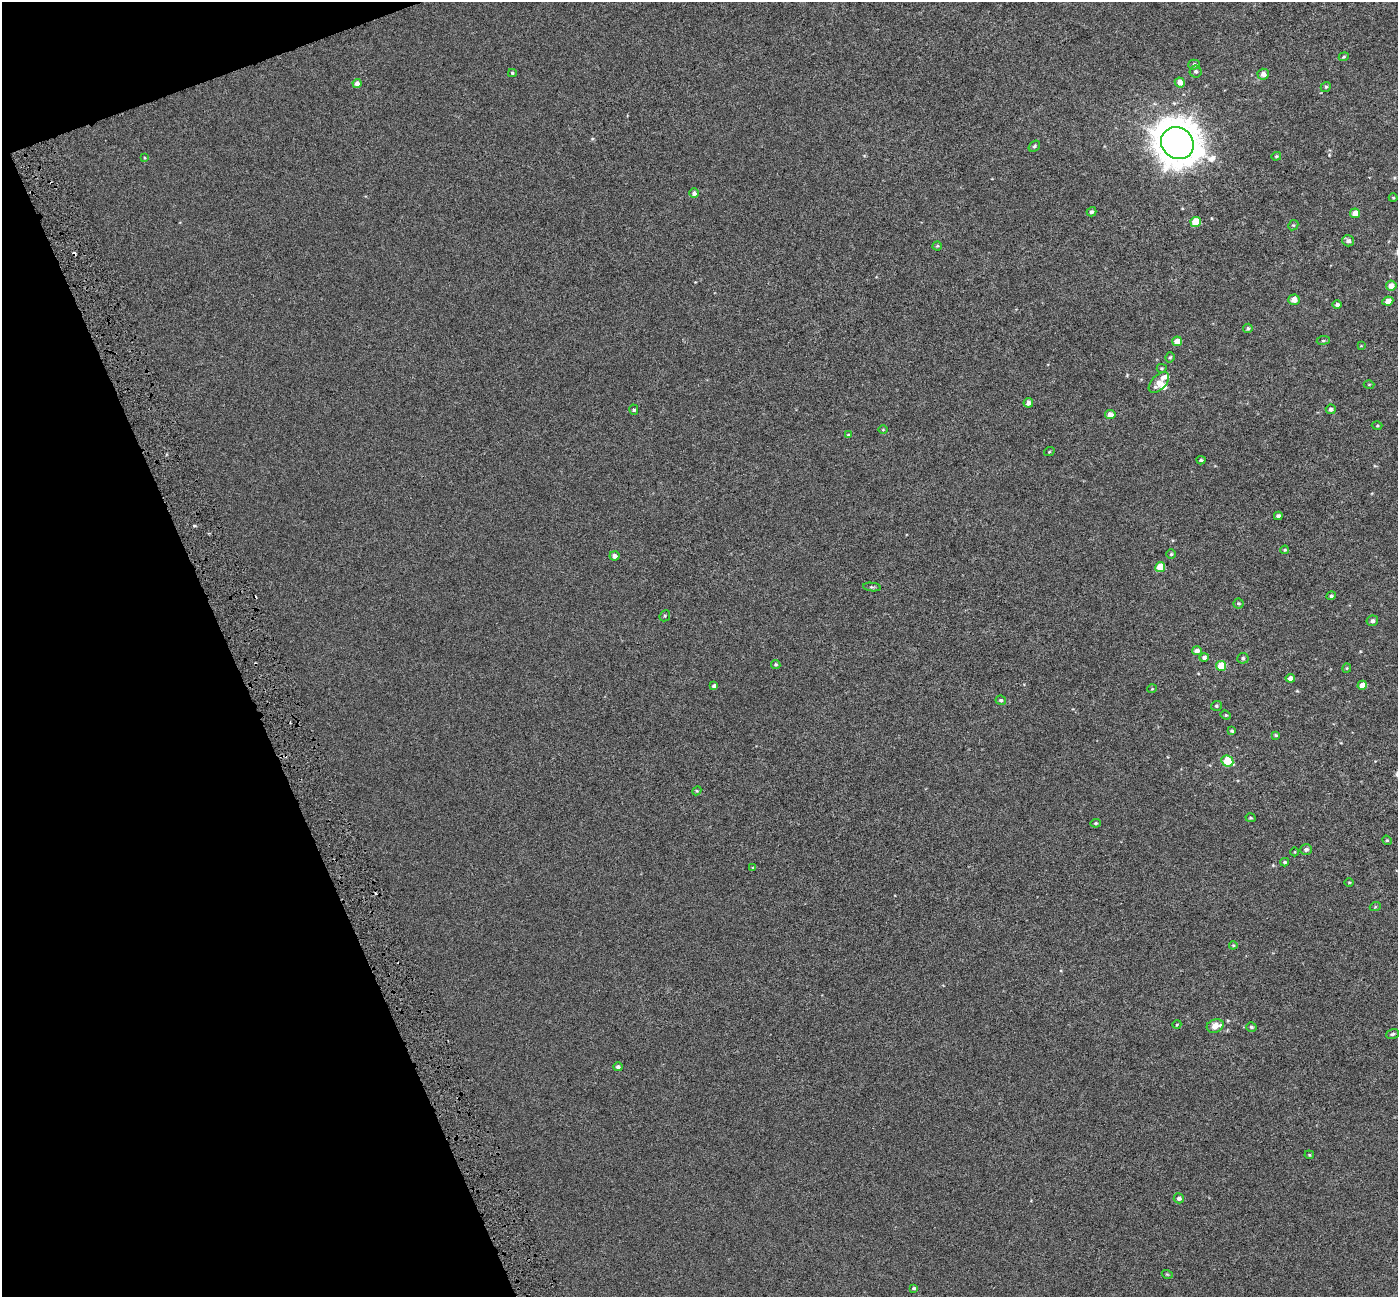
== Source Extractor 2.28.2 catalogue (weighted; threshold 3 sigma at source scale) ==
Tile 5 of 4 x 4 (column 1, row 2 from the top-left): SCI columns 4-1399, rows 2732-4026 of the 5589 x 5407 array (HDU 1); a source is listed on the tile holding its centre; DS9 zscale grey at full resolution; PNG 1400 x 1299 px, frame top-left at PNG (2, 2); each listed source drawn as its Kron ellipse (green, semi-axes under 4 px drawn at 4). Shown black and unused: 18% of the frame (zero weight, under 3 of 6 exposures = <1% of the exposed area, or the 3 px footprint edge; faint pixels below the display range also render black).
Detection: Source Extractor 2.28.2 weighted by HDU 2 'WHT'; one run over the whole footprint, this tile lists its part. Background -4.04e-04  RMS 0.0024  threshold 0.00972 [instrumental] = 3 sigma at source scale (4.09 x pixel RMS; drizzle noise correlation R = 1.36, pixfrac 0.8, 0.0396/0.0396 arcsec/px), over >= 5 px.
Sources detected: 92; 3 cosmic-ray / hot-pixel residue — neither listed nor drawn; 2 inside a brighter listed object's ellipse — not listed separately; the other 87 listed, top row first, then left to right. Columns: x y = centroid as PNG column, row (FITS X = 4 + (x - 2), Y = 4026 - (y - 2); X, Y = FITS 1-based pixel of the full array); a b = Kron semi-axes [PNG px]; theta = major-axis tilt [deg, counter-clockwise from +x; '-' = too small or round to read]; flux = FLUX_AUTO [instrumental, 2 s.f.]
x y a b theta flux
1344 57 5 4 - 0.26
1194 65 5 5 - 0.45
1196 71 6 6 - 0.46
512 73 4 4 - 0.26
1263 74 6 5 - 1.1
1180 82 5 5 - 1.3
357 83 4 4 - 1.1
1326 87 5 4 - 0.3
1177 143 17 15 -40 470
1034 146 6 4 41 0.38
1276 156 5 4 - 0.27
145 158 3 2 - 0.17
694 193 5 4 - 0.72
1393 198 4 4 - 0.21
1092 212 5 4 - 0.52
1355 213 5 4 - 2.2
1196 222 5 5 - 5.2
1293 225 5 4 - 0.29
1348 241 6 5 - 0.74
937 246 4 4 - 0.25
1391 286 5 5 - 1.6
1294 300 5 5 - 1.6
1388 301 5 4 - 1.3
1337 304 4 4 - 0.57
1248 328 5 4 - 0.36
1323 340 6 3 8 0.28
1177 341 5 4 - 2.1
1361 346 4 2 - 0.14
1170 357 5 4 - 0.3
1162 368 5 4 - 0.25
1159 383 12 7 47 2
1369 384 5 3 - 0.19
1028 403 5 4 - 1.2
1331 409 5 5 - 0.57
634 410 5 4 - 0.31
1110 415 5 4 - 1.6
1377 426 5 3 - 0.22
883 430 5 3 - 0.17
848 435 4 4 - 0.22
1049 452 5 3 - 0.18
1201 460 4 4 - 0.31
1278 516 4 4 - 0.55
1285 550 4 3 - 0.26
1171 554 5 5 - 0.3
614 556 5 4 - 1
1160 567 5 5 - 4.5
872 587 9 4 -7 0.32
1331 596 5 4 - 0.37
1238 603 5 5 - 0.35
665 616 6 5 - 0.29
1372 621 6 5 - 0.62
1197 651 5 4 - 1.1
1204 657 5 4 - 0.63
1243 658 5 5 - 0.46
776 664 5 4 - 0.33
1221 666 5 5 - 4.6
1347 668 4 4 - 0.23
1290 678 5 4 - 1.2
1362 685 4 4 - 1.5
714 686 4 4 - 0.59
1152 689 5 3 - 0.18
1001 700 5 4 - 0.34
1216 706 5 5 - 0.33
1226 715 5 4 - 0.27
1232 731 4 3 - 0.33
1276 735 4 3 - 0.26
1227 761 6 5 - 7.2
697 791 5 4 - 0.25
1250 818 5 4 - 0.3
1096 823 5 4 - 0.29
1387 840 5 4 - 0.26
1306 849 6 5 - 0.58
1295 852 4 3 - 0.14
1285 862 4 3 - 0.3
753 868 4 4 - 0.24
1349 882 5 3 - 0.18
1375 907 5 3 - 0.2
1233 945 4 4 - 0.2
1177 1024 4 3 - 0.17
1215 1026 9 6 21 2.4
1251 1027 5 4 - 0.4
1393 1034 6 4 19 0.39
618 1067 4 4 - 0.63
1309 1155 5 4 - 0.23
1179 1198 5 5 - 0.65
1167 1274 5 3 - 0.2
914 1288 4 3 - 0.36